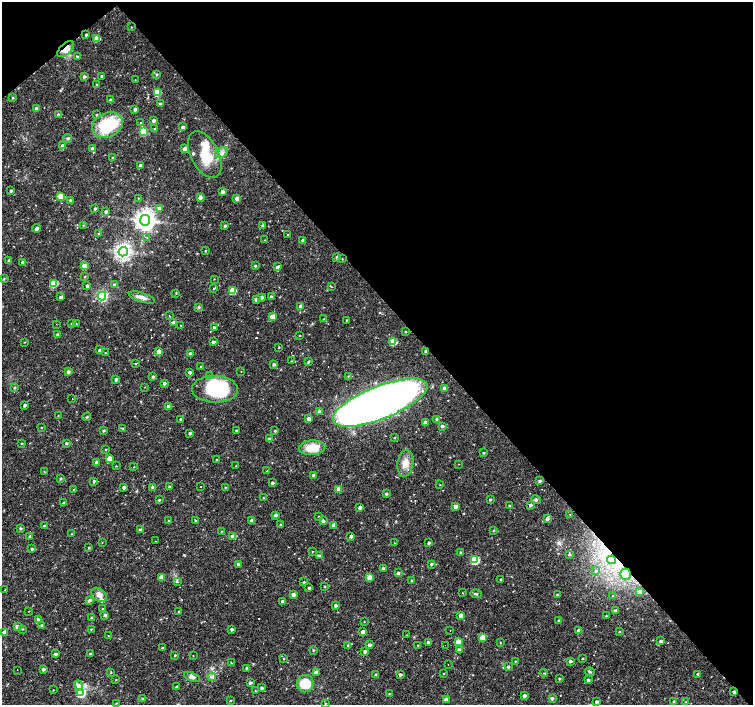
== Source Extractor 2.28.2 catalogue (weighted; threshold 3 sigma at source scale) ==
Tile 3 of 4 x 4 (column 3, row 1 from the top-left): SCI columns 3005-4505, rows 4421-5826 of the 6006 x 5966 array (HDU 1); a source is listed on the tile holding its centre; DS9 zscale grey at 2 x 2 block average (1 PNG px = mean of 2 x 2 image px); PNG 755 x 707 px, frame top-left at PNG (2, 2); each listed source drawn as its Kron ellipse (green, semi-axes under 4 px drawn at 4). Shown black and unused: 44% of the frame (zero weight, under 3 of 4 exposures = <1% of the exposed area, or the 3 px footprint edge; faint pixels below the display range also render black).
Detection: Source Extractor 2.28.2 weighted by HDU 2 'WHT'; one run over the whole footprint, this tile lists its part. Background 0.0326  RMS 0.0024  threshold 0.0109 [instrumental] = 3 sigma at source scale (4.5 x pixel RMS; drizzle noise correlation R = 1.50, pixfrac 1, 0.0396/0.0396 arcsec/px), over >= 5 px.
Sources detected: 336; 3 inside a brighter object's white glare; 14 cosmic-ray / hot-pixel residue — neither listed nor drawn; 4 inside a brighter listed object's ellipse — not listed separately; the other 315 listed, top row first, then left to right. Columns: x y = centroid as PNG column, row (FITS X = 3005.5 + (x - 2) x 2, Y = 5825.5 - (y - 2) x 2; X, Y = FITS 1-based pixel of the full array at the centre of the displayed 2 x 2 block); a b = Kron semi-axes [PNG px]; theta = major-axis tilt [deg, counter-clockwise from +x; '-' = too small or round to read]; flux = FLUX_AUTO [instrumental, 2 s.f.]
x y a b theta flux
131 27 2 2 - 0.26
86 35 2 2 - 0.76
97 38 4 3 - 6.6
66 49 10 5 43 5
77 56 3 2 - 0.61
157 74 3 3 - 0.56
84 76 3 3 - 1.4
101 76 3 2 - 0.83
135 80 2 2 - 0.2
96 85 3 2 - 0.37
157 92 3 3 - 13
12 98 2 2 - 0.55
111 100 3 2 - 1.5
160 104 3 3 - 0.63
36 108 3 2 - 1.1
135 109 3 3 - 1.3
58 114 3 3 - 1.1
96 115 3 2 - 0.59
153 120 3 2 - 1.3
140 123 2 2 - 0.29
108 125 16 12 24 29
183 127 3 2 - 1.4
155 129 3 2 - 0.45
143 131 4 3 - 23
68 138 4 3 - 0.76
62 146 3 3 - 3.5
92 148 3 3 - 0.7
184 149 3 3 - 2.7
221 153 7 5 33 2
205 155 25 13 -63 16
113 158 3 2 - 1.1
141 166 3 2 - 2
11 190 2 2 - 0.91
222 192 3 3 - 1.7
61 196 3 3 - 10
200 197 3 3 - 1.7
138 198 3 2 - 0.28
237 198 3 3 - 3
71 200 3 3 - 1.3
95 208 2 2 - 0.92
159 208 3 3 - 2.3
106 211 3 2 - 1.3
145 220 5 5 - 410
83 225 2 2 - 0.27
263 225 3 3 - 0.93
225 226 3 2 - 1.1
36 228 4 3 - 1.7
98 233 3 2 - 0.44
288 234 2 2 - 0.33
147 237 2 2 - 0.24
265 240 3 2 - 0.36
303 240 3 3 - 1.6
205 250 3 2 - 0.34
123 252 5 4 - 230
337 257 3 2 - 1.1
342 259 3 2 - 0.31
9 261 3 3 - 1.4
23 262 3 2 - 1.9
85 266 3 3 - 6.5
255 266 3 2 - 0.64
277 267 3 3 - 1.5
85 276 3 2 - 0.43
4 279 3 2 - 0.5
214 279 3 2 - 0.24
54 283 4 3 - 14
114 285 3 3 - 1.4
87 286 2 2 - 1.2
331 287 3 2 - 0.34
214 288 3 2 - 0.42
233 290 3 3 - 14
176 293 4 2 - 0.38
102 296 4 4 - 86
61 297 2 2 - 1.5
142 297 14 4 -18 3
271 297 3 2 - 0.98
261 298 3 3 - 1.7
256 299 3 3 - 1.6
300 306 2 2 - 1.3
199 307 3 3 - 0.93
169 315 2 2 - 3.4
272 317 3 3 - 4.9
324 319 3 3 - 0.51
346 320 2 2 - 0.42
174 322 3 3 - 1.5
71 323 3 2 - 0.26
56 324 2 2 - 0.26
76 324 3 2 - 0.25
181 325 2 2 - 0.19
214 327 3 2 - 3.8
406 332 3 2 - 0.37
58 334 3 2 - 1.2
299 335 2 2 - 0.27
25 342 2 2 - 0.25
213 342 3 2 - 1.3
393 342 3 3 - 11
279 347 2 2 - 0.41
100 350 3 3 - 1.3
159 351 3 3 - 4.4
426 351 2 2 - 1.1
105 353 2 2 - 0.34
190 354 3 2 - 1.6
291 361 2 2 - 0.26
308 362 4 3 - 0.62
136 364 2 2 - 0.4
274 364 3 3 - 1.1
201 367 3 2 - 0.59
241 371 2 2 - 0.19
68 372 3 3 - 1.7
190 372 3 3 - 1.3
210 376 3 3 - 0.61
348 376 3 2 - 0.27
153 377 3 2 - 1.1
116 379 3 2 - 1.6
164 383 3 2 - 1.4
145 387 2 2 - 0.22
14 388 3 3 - 0.63
444 388 3 3 - 1.6
215 389 23 13 -1 49
72 398 2 2 - 1.3
380 403 50 16 22 330
25 405 3 2 - 1.1
168 407 3 3 - 2.2
319 411 3 3 - 1.3
58 415 3 2 - 0.23
87 417 4 2 - 0.49
181 419 2 2 - 1.4
309 419 3 3 - 2.5
437 419 3 3 - 1.5
425 422 3 2 - 2.1
442 426 3 2 - 1.2
41 427 3 2 - 0.33
123 428 3 2 - 0.33
103 430 3 2 - 0.71
236 430 2 2 - 0.54
275 431 2 2 - 0.51
190 433 3 2 - 1.2
395 438 2 2 - 0.3
269 439 3 2 - 1.1
66 443 2 2 - 0.85
22 444 3 2 - 0.4
312 448 13 7 3 9.6
106 449 3 2 - 0.29
483 453 2 2 - 0.53
109 458 3 3 - 6.5
216 459 2 2 - 0.51
97 462 3 2 - 2.4
405 463 13 8 80 5.7
458 464 2 2 - 0.19
116 466 2 2 - 0.3
236 466 3 2 - 0.3
134 467 2 2 - 0.23
44 471 2 2 - 0.21
266 471 2 2 - 1.6
313 475 3 2 - 0.77
60 478 2 2 - 0.77
94 481 3 3 - 0.81
539 481 3 3 - 1.1
272 483 2 2 - 1.3
440 485 2 2 - 0.23
200 486 2 2 - 2.6
124 487 3 2 - 1.4
153 487 3 3 - 1.4
169 487 3 2 - 1.2
225 487 3 2 - 0.36
339 489 3 3 - 6.3
73 490 2 2 - 0.48
386 494 2 2 - 0.93
263 498 2 2 - 0.32
490 499 2 2 - 0.67
159 500 3 2 - 0.58
536 500 5 3 - 0.99
64 503 3 3 - 1.5
530 505 3 2 - 1.3
510 506 3 2 - 0.75
360 507 3 2 - 1.5
455 507 3 3 - 3.8
570 514 2 2 - 0.19
275 515 3 3 - 1.2
319 516 2 2 - 0.29
547 519 3 3 - 1.4
169 521 3 2 - 0.38
195 521 2 2 - 0.48
252 521 3 3 - 4.2
323 521 3 3 - 1.4
280 525 3 3 - 0.55
334 525 3 3 - 2.8
44 526 3 2 - 1.3
20 528 2 2 - 0.81
140 529 2 2 - 1
494 530 3 2 - 0.41
222 531 2 2 - 0.21
71 534 2 2 - 0.23
30 536 2 2 - 1.1
232 536 4 3 - 2
351 536 3 2 - 1.4
155 541 2 2 - 0.28
102 542 2 2 - 0.22
394 543 2 2 - 0.21
429 543 2 2 - 1
89 548 3 2 - 0.46
32 549 2 2 - 0.93
312 551 2 2 - 0.29
460 552 3 3 - 0.89
569 554 2 2 - 0.93
319 556 3 2 - 1.3
475 560 3 3 - 27
611 560 4 2 - 1.1
238 564 2 2 - 1.7
431 564 3 2 - 0.88
383 568 3 2 - 1.2
595 571 3 3 - 0.55
398 573 3 2 - 1.2
625 574 6 5 - 3.3
161 577 3 3 - 4.5
369 577 3 3 - 4.6
501 579 2 2 - 0.59
412 581 3 3 - 0.8
177 582 3 3 - 0.56
304 582 3 2 - 0.49
324 586 2 2 - 0.46
309 588 3 2 - 1
5 590 2 2 - 0.26
639 592 3 3 - 4.3
462 593 2 2 - 0.23
476 594 6 3 -5 0.99
99 595 9 6 -39 3.3
293 595 3 3 - 2.6
557 595 3 3 - 0.59
612 596 2 2 - 0.27
89 600 4 3 - 1.3
283 602 3 3 - 2.5
336 605 3 2 - 1.2
102 609 3 2 - 0.5
29 611 2 2 - 0.21
179 611 3 2 - 0.47
615 611 3 2 - 1.2
105 615 3 3 - 1.4
461 615 3 3 - 3.4
606 616 2 2 - 0.55
92 618 3 2 - 1.4
38 619 3 3 - 1.2
559 621 3 3 - 1.2
364 622 2 2 - 0.28
41 625 3 2 - 0.47
17 627 3 3 - 3.7
23 629 3 2 - 0.36
91 629 3 2 - 0.48
231 629 2 2 - 1.1
450 630 2 2 - 0.79
578 631 3 3 - 1.8
4 632 3 3 - 3.4
363 632 3 3 - 3.6
620 632 2 2 - 0.44
407 635 2 2 - 0.19
108 636 2 2 - 0.23
482 637 3 3 - 9.6
661 641 3 2 - 1.3
428 642 3 2 - 1.6
458 642 3 3 - 8
500 643 2 2 - 0.29
348 645 3 3 - 0.74
369 645 3 2 - 1.6
418 645 3 2 - 0.35
445 645 2 2 - 0.62
162 648 2 2 - 0.45
313 650 2 2 - 0.57
459 650 3 3 - 1.3
365 651 3 2 - 1.5
56 654 3 2 - 1.3
90 654 3 3 - 1.1
175 655 2 2 - 0.53
193 656 2 2 - 0.22
583 658 2 2 - 0.37
283 659 2 2 - 0.28
515 661 2 2 - 0.36
570 661 2 2 - 1.3
231 663 3 2 - 0.3
448 664 2 2 - 0.44
508 667 3 2 - 0.84
247 668 3 2 - 0.98
43 669 3 2 - 1.6
17 670 2 2 - 1.2
316 672 3 3 - 2.1
590 672 5 3 - 0.69
111 673 3 2 - 0.38
443 673 2 2 - 0.31
544 673 4 2 - 0.43
698 674 2 2 - 1
376 675 3 2 - 1.3
400 675 2 2 - 1.5
192 677 8 4 -22 1.6
212 677 4 3 - 1.8
116 679 2 2 - 0.27
559 679 2 2 - 0.68
588 680 3 2 - 1.2
250 683 2 2 - 1.3
305 684 9 8 - 13
78 686 5 4 - 2.7
177 687 2 2 - 1.2
262 688 3 2 - 1.1
53 690 2 2 - 0.26
255 691 2 2 - 0.33
734 692 3 2 - 1.2
81 693 3 3 - 28
389 694 2 2 - 0.37
524 696 3 2 - 2.4
552 698 3 3 - 1.4
143 699 4 3 - 0.63
446 699 3 2 - 3.4
230 700 3 2 - 0.43
674 701 3 2 - 0.79
597 702 3 2 - 1.4
686 702 2 2 - 0.24
116 703 3 2 - 0.33
325 703 2 2 - 0.33
Overlapping masked pixels (flux is a lower limit): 3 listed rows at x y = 66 49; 426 351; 734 692
Diffuse or blended objects may show on this block-average render without a row.